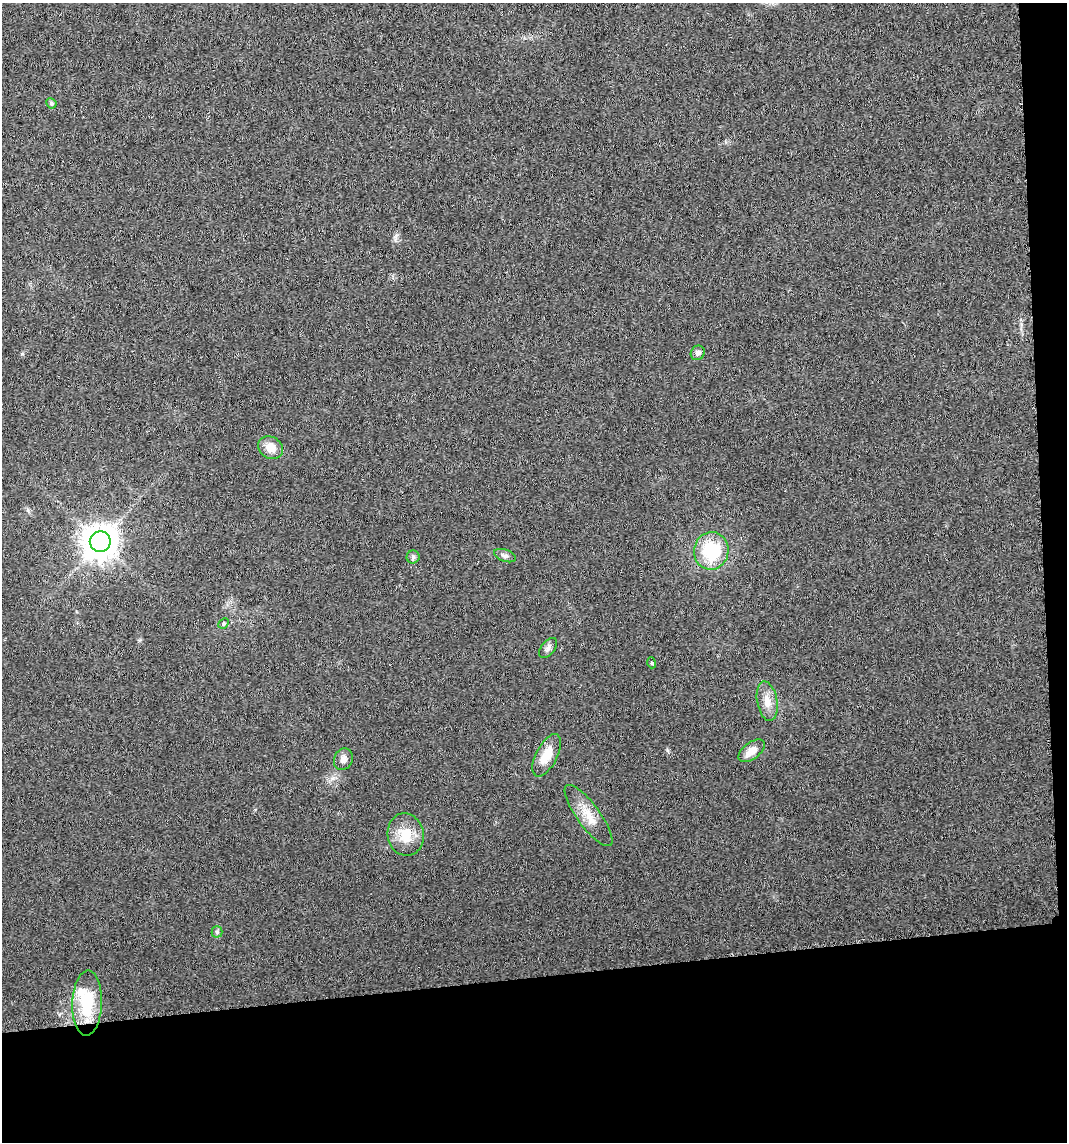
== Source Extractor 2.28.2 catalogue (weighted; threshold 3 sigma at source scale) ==
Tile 4 of 2 x 2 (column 2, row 2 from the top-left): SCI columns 1095-2159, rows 4-1143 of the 2175 x 2288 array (HDU 1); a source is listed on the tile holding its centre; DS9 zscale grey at full resolution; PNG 1069 x 1144 px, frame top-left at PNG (2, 3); each listed source drawn as its Kron ellipse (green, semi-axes under 4 px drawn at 4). Shown black and unused: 17% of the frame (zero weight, under 3 of 6 exposures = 1% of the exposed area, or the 3 px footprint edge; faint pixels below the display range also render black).
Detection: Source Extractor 2.28.2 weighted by HDU 2 'WHT'; one run over the whole footprint, this tile lists its part. Background 0.013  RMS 0.0046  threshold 0.0188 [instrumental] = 3 sigma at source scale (4.09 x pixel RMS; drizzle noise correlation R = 1.36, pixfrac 0.8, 0.0396/0.0396 arcsec/px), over >= 5 px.
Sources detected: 19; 1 inside a brighter listed object's ellipse — not listed separately; the other 18 listed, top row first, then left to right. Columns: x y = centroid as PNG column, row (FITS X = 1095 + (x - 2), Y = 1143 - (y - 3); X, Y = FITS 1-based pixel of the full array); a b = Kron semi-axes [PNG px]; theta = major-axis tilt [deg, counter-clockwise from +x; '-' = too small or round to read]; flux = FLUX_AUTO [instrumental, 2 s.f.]
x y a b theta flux
51 103 5 5 - 0.8
698 353 7 6 - 1.5
271 448 13 10 -32 5.2
100 542 10 10 - 840
711 551 19 17 80 22
505 556 11 6 -20 1.6
413 557 6 6 - 0.98
224 623 6 4 44 0.67
548 648 11 6 51 1.5
652 663 5 3 - 0.41
767 701 20 10 -79 5
752 751 15 8 37 4.2
547 755 23 11 63 8.4
343 759 11 9 67 2.4
588 816 37 11 -53 8
406 835 21 18 -79 9.6
217 932 5 5 - 0.77
87 1003 32 15 88 20
Unlisted compact peaks at least as high as the median listed source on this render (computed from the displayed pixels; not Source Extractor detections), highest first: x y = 22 354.